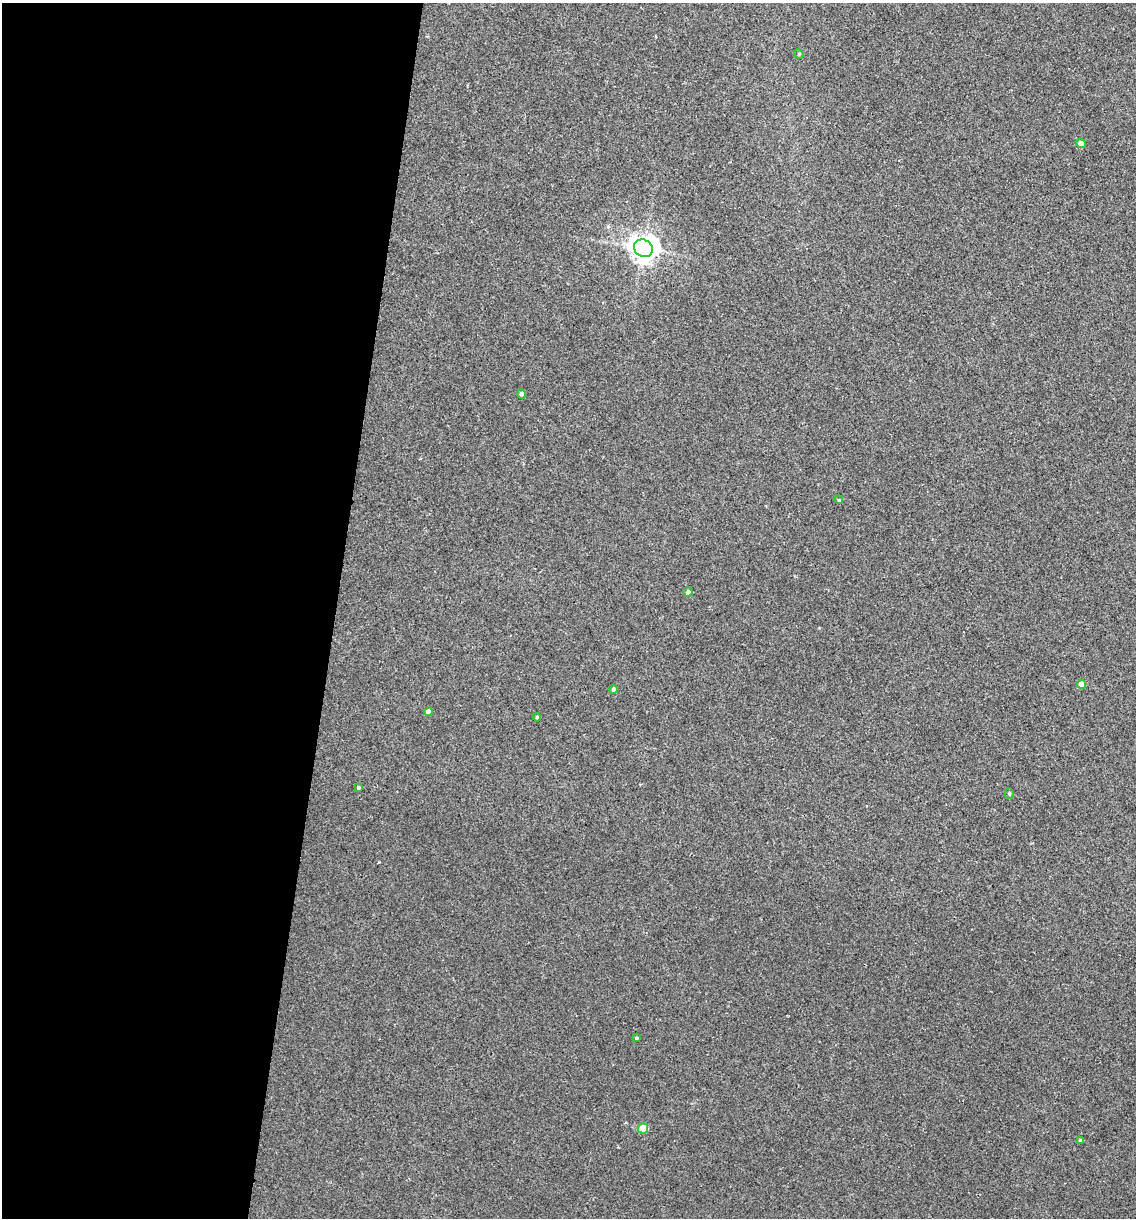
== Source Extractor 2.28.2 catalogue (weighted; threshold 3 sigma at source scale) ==
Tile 5 of 4 x 4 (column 1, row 2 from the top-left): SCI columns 119-1252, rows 2435-3650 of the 4889 x 4866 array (HDU 1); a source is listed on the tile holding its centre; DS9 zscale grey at full resolution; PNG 1138 x 1220 px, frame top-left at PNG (2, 3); each listed source drawn as its Kron ellipse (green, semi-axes under 4 px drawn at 4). Shown black and unused: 29% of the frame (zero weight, under 2 of 3 exposures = <1% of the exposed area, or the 3 px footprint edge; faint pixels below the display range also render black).
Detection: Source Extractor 2.28.2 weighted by HDU 2 'WHT'; one run over the whole footprint, this tile lists its part. Background 0.00157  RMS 0.005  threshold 0.0226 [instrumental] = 3 sigma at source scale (4.5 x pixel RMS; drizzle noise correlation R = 1.50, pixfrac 1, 0.05/0.05 arcsec/px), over >= 5 px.
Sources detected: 15; all 15 listed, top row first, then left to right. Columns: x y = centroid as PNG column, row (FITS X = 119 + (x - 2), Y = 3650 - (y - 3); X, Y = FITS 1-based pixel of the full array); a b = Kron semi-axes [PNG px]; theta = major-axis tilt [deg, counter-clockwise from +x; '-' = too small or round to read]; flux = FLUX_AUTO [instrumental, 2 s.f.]
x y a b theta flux
799 54 5 4 - 0.51
1081 143 4 4 - 3.5
643 248 10 8 -29 550
522 394 4 4 - 1.2
839 500 4 3 - 0.48
688 592 5 5 - 0.96
1081 684 4 4 - 4.3
614 689 4 4 - 2
428 712 4 4 - 2.6
537 717 4 3 - 0.57
359 788 4 4 - 0.82
1009 793 5 4 - 0.68
637 1038 3 3 - 0.51
643 1128 5 5 - 12
1081 1141 4 4 - 1.2